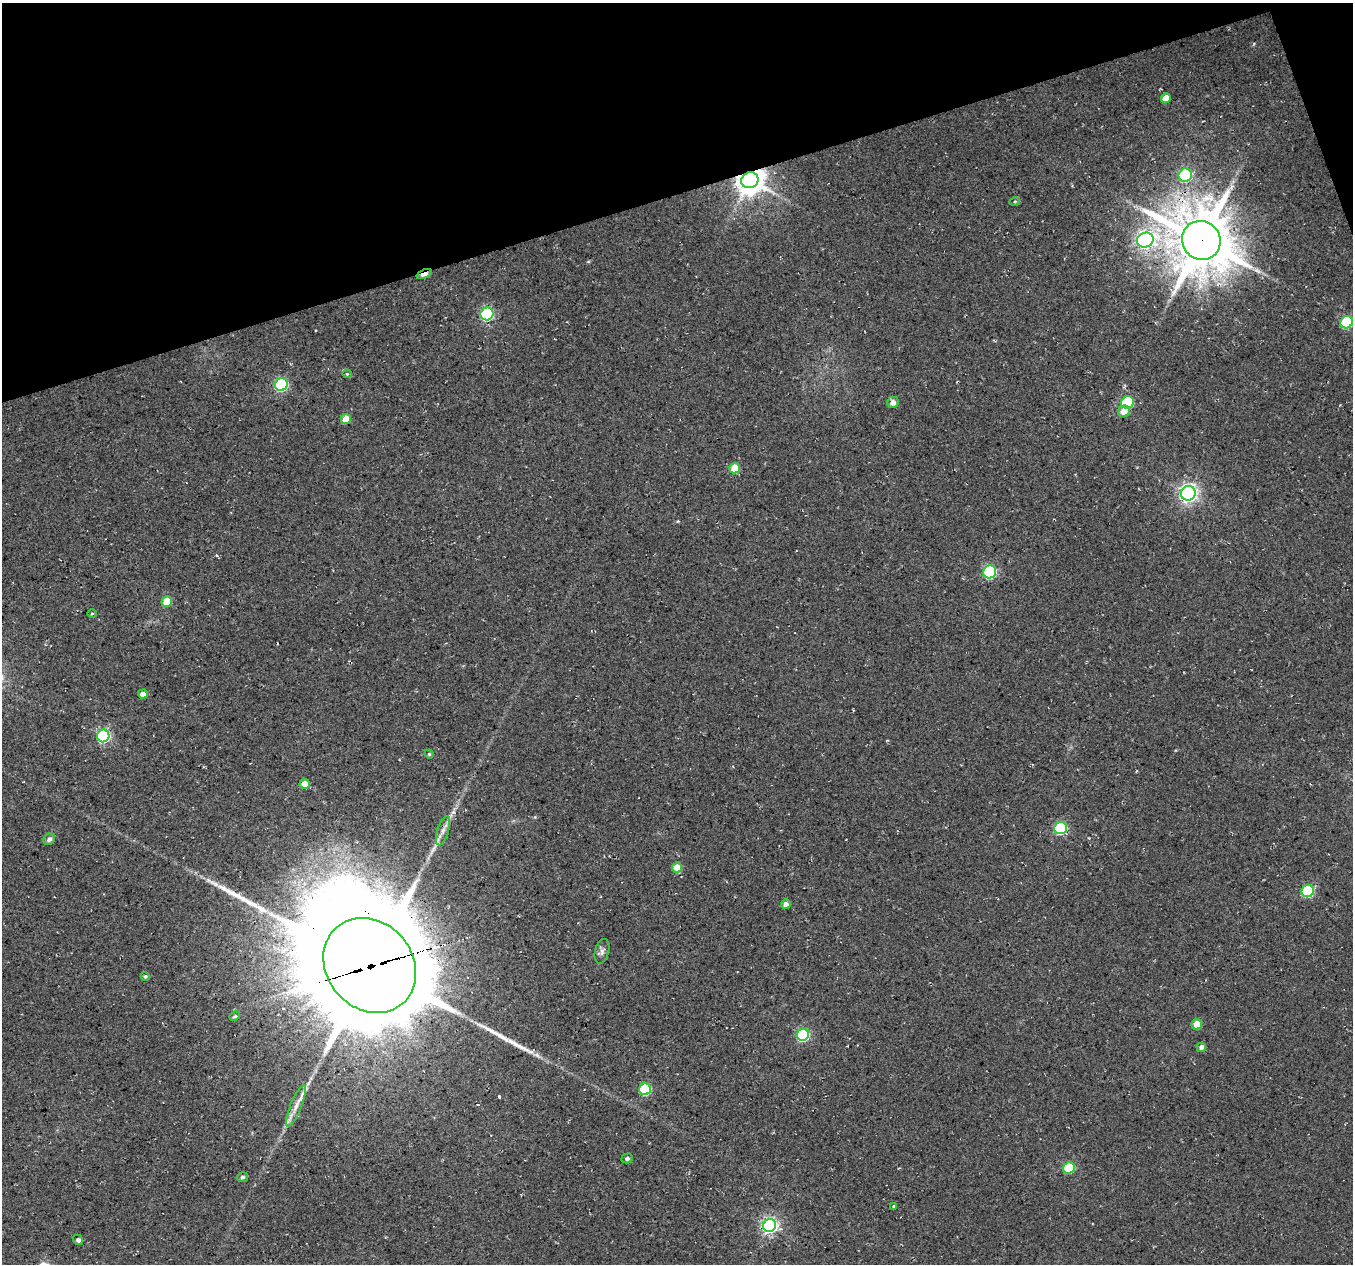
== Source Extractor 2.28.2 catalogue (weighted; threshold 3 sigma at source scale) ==
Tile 3 of 4 x 4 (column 3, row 1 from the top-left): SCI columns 2706-4056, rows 3907-5168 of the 5408 x 5234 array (HDU 1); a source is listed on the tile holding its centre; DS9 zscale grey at full resolution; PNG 1355 x 1266 px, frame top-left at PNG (2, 3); each listed source drawn as its Kron ellipse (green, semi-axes under 4 px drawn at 4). Shown black and unused: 16% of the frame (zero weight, under 3 of 4 exposures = <1% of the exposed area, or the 3 px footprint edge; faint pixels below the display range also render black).
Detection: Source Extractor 2.28.2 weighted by HDU 2 'WHT'; one run over the whole footprint, this tile lists its part. Background 0.0276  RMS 0.0063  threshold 0.0285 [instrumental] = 3 sigma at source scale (4.5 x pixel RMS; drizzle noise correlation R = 1.50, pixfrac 1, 0.0396/0.0396 arcsec/px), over >= 5 px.
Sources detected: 50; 5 long thin detections or spike segments (spike, bleed or trail) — neither listed nor drawn; the other 45 listed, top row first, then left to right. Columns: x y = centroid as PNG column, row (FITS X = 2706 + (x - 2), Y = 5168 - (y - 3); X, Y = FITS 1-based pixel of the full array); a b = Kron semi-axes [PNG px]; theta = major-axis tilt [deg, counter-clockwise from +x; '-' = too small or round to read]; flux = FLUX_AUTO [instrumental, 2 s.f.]
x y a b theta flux
1166 98 5 4 - 6.9
1185 175 7 6 - 52
750 180 9 8 - 990
1015 201 5 3 - 0.66
1145 240 8 7 - 220
1201 240 20 19 - 4000
424 274 8 4 21 7.4
487 314 6 6 - 92
1347 322 6 6 - 42
347 374 4 4 - 0.71
281 385 6 6 - 85
893 402 6 5 - 3.6
1127 402 6 6 - 47
1124 411 6 5 - 7.4
346 419 5 5 - 11
734 468 5 5 - 13
1188 493 7 7 - 270
990 572 6 6 - 86
167 601 5 5 - 16
92 613 5 3 - 0.63
143 694 5 4 - 4.4
103 736 6 6 - 110
429 754 4 4 - 0.7
305 784 5 5 - 7.1
1061 828 6 6 - 69
443 831 15 5 72 4.1
49 839 6 5 - 2
677 868 5 5 - 12
1308 891 6 6 - 49
786 904 5 4 - 3.3
602 951 12 7 76 2.7
370 966 50 43 -49 21000
145 976 4 4 - 1.2
235 1016 5 4 - 1
1197 1024 5 5 - 9.8
803 1035 6 6 - 72
1201 1047 5 4 - 2.8
645 1089 6 5 - 44
296 1106 22 5 68 6.2
627 1158 6 5 - 1.7
1069 1168 6 5 - 42
242 1177 5 5 - 1.3
894 1206 4 4 - 0.84
770 1225 6 6 - 190
78 1240 5 4 - 1.5
Overlapping masked pixels (flux is a lower limit): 5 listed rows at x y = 750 180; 1201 240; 424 274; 443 831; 370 966